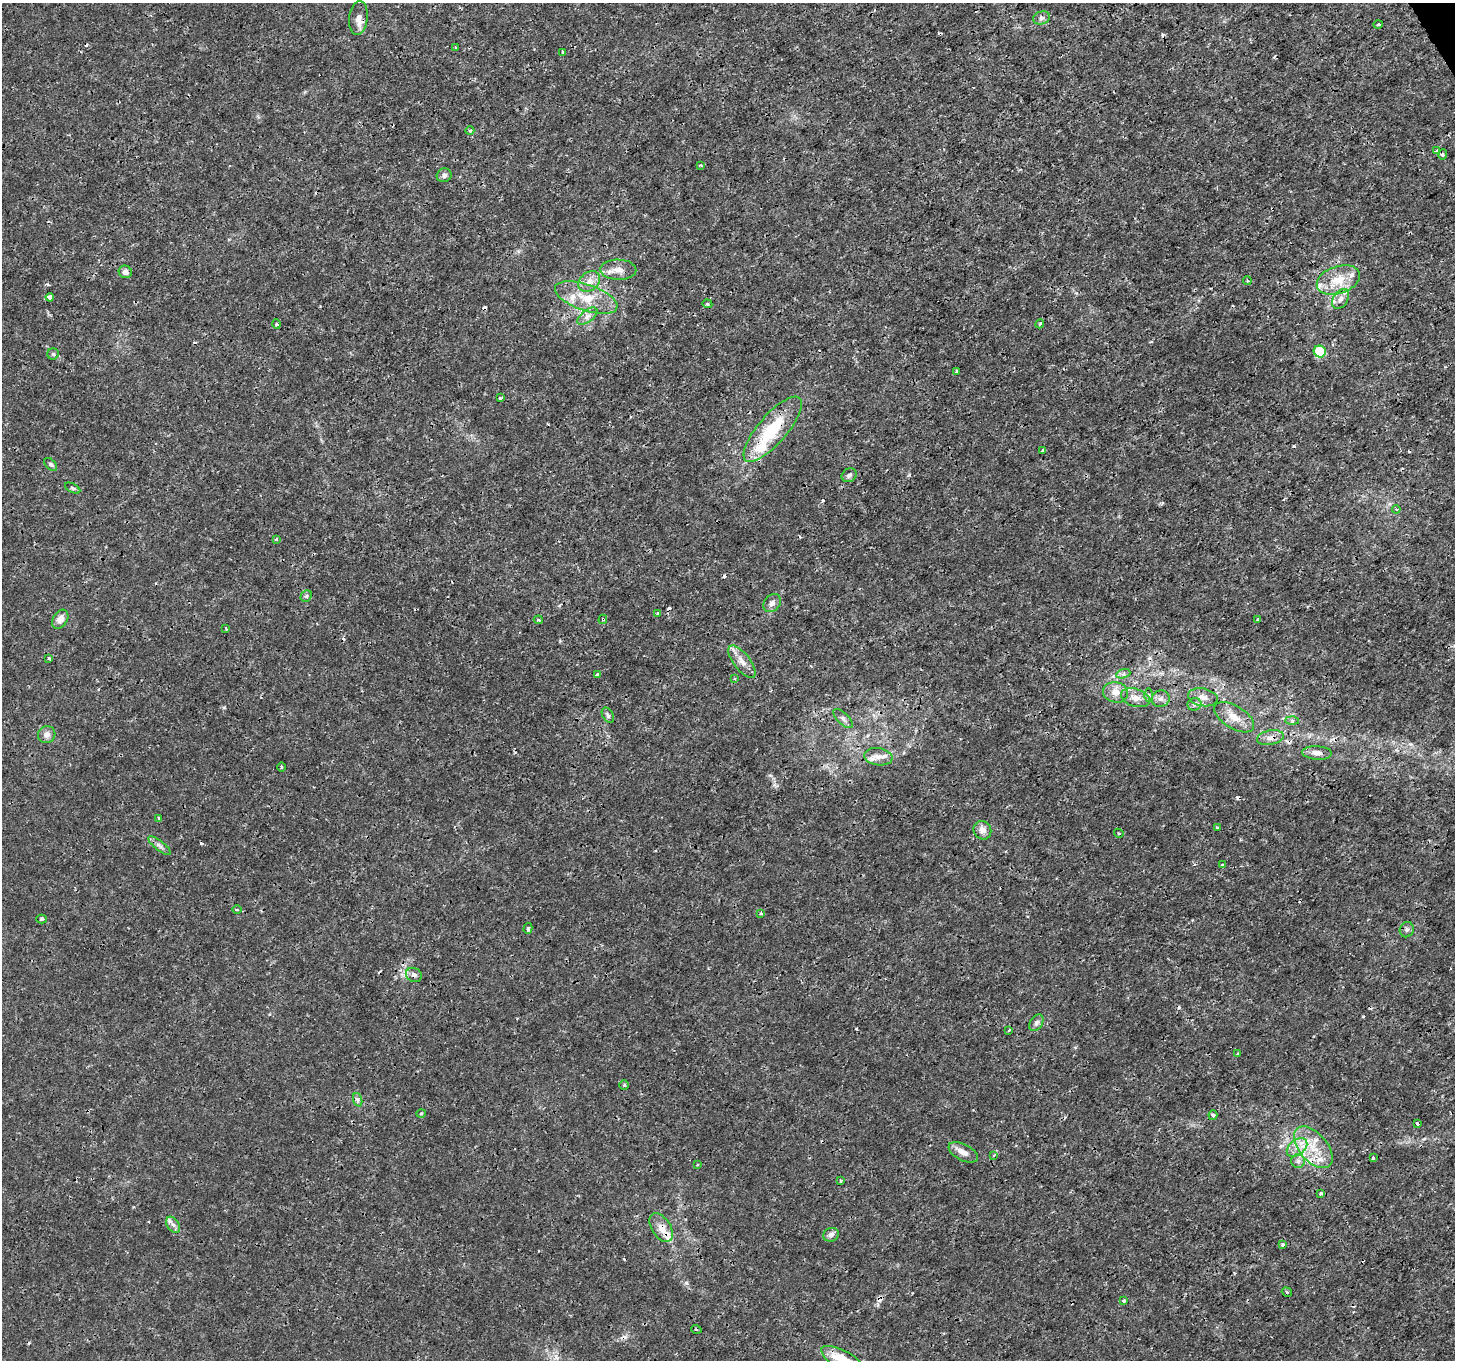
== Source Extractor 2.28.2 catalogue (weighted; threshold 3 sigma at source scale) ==
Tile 10 of 4 x 4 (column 2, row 3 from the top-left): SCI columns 1456-2908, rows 1527-2884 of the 5814 x 5707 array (HDU 1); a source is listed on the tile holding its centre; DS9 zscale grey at full resolution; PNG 1457 x 1362 px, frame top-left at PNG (2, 3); each listed source drawn as its Kron ellipse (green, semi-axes under 4 px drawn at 4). Shown black and unused: <1% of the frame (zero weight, under 3 of 4 exposures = <1% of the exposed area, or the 3 px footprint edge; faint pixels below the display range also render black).
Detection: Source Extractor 2.28.2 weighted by HDU 2 'WHT'; one run over the whole footprint, this tile lists its part. Background 0.00183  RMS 7.9e-04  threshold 0.00357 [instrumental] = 3 sigma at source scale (4.5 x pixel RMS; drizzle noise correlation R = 1.50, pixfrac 1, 0.0396/0.0396 arcsec/px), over >= 5 px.
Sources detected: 123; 17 cosmic-ray / hot-pixel residue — neither listed nor drawn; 8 inside a brighter listed object's ellipse — not listed separately; the other 98 listed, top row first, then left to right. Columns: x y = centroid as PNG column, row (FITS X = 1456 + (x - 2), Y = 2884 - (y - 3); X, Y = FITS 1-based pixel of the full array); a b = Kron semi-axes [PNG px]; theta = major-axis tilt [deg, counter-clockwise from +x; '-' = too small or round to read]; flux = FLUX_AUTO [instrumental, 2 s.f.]
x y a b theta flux
358 18 17 9 83 0.67
1041 18 8 6 14 0.26
1378 25 5 3 - 0.084
455 48 3 3 - 0.21
563 52 4 3 - 0.091
470 131 4 4 - 0.098
1437 151 4 4 - 0.11
1443 155 5 4 - 0.11
701 165 3 3 - 0.11
444 175 7 6 - 0.27
618 270 18 10 -2 0.81
125 272 7 6 - 0.41
1338 280 22 13 18 1.9
589 281 12 9 42 0.61
1247 281 4 3 - 0.12
50 297 4 4 - 0.42
586 298 32 13 -19 2.3
1341 299 11 7 58 0.43
707 304 5 4 - 0.12
587 316 12 6 37 0.42
276 324 5 3 - 0.077
1040 324 4 3 - 0.1
1320 351 6 6 - 2.8
53 354 6 5 - 0.15
957 372 4 3 - 0.32
500 398 3 3 - 0.14
773 429 41 14 49 4.5
1043 450 3 3 - 0.16
51 464 8 5 -45 0.15
849 475 8 6 30 0.22
73 488 8 4 -27 0.15
1396 509 4 3 - 0.096
276 539 4 3 - 0.092
306 596 6 5 - 0.15
772 603 10 8 50 0.38
658 613 4 3 - 0.13
60 619 10 7 58 0.57
603 619 4 4 - 0.14
1258 619 3 3 - 0.13
538 620 5 4 - 0.096
226 629 4 3 - 0.08
49 658 3 3 - 0.11
742 662 19 8 -53 0.73
1123 674 7 4 18 0.19
597 675 4 3 - 0.14
734 679 4 3 - 0.099
1116 692 13 10 -11 0.82
1149 695 6 4 -90 0.15
1203 697 15 9 -11 0.6
1135 698 15 9 -17 0.74
1161 699 9 8 - 0.37
1194 704 7 6 - 0.23
608 715 8 5 -61 0.21
1234 717 22 11 -31 1.2
843 719 12 5 -45 0.3
1292 721 6 4 -1 0.15
47 735 9 8 - 0.43
1270 738 13 7 12 0.51
1317 753 15 7 -4 0.48
878 757 14 8 -8 0.53
281 767 4 3 - 0.079
159 818 4 3 - 0.12
1217 827 3 2 - 0.11
982 830 9 8 - 0.56
1119 833 5 3 - 0.1
160 846 14 4 -38 0.32
1222 865 3 3 - 0.15
237 910 5 3 - 0.076
761 913 4 3 - 0.11
42 919 5 4 - 0.13
528 928 5 4 - 0.13
1407 930 8 7 - 0.22
414 975 8 7 - 0.31
1036 1023 9 6 58 0.27
1009 1030 4 2 - 0.087
1238 1053 3 3 - 0.1
624 1085 5 5 - 0.14
358 1100 7 4 -71 0.18
421 1113 5 3 - 0.073
1213 1115 5 4 - 0.14
1417 1124 4 3 - 0.17
1313 1147 25 14 -49 2.2
1297 1148 11 7 37 0.7
963 1152 16 8 -27 0.65
994 1155 4 3 - 0.086
1373 1158 4 4 - 0.095
1298 1161 7 7 - 0.27
697 1165 4 2 - 0.075
841 1181 4 2 - 0.079
1321 1193 4 3 - 0.15
173 1225 9 6 -53 0.3
661 1228 16 9 -57 0.93
831 1235 8 6 22 0.36
1283 1245 4 3 - 0.24
1287 1292 5 3 - 0.083
1124 1301 3 3 - 0.13
696 1329 5 3 - 0.083
842 1359 22 9 -26 2.2
Overlapping masked pixels (flux is a lower limit): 6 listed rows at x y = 358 18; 773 429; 603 619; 1270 738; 414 975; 661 1228
Isophote crosses this tile's border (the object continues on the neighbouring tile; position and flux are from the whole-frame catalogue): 1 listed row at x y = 842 1359
Unlisted compact peaks at least as high as the median listed source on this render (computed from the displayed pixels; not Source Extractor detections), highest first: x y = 909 475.